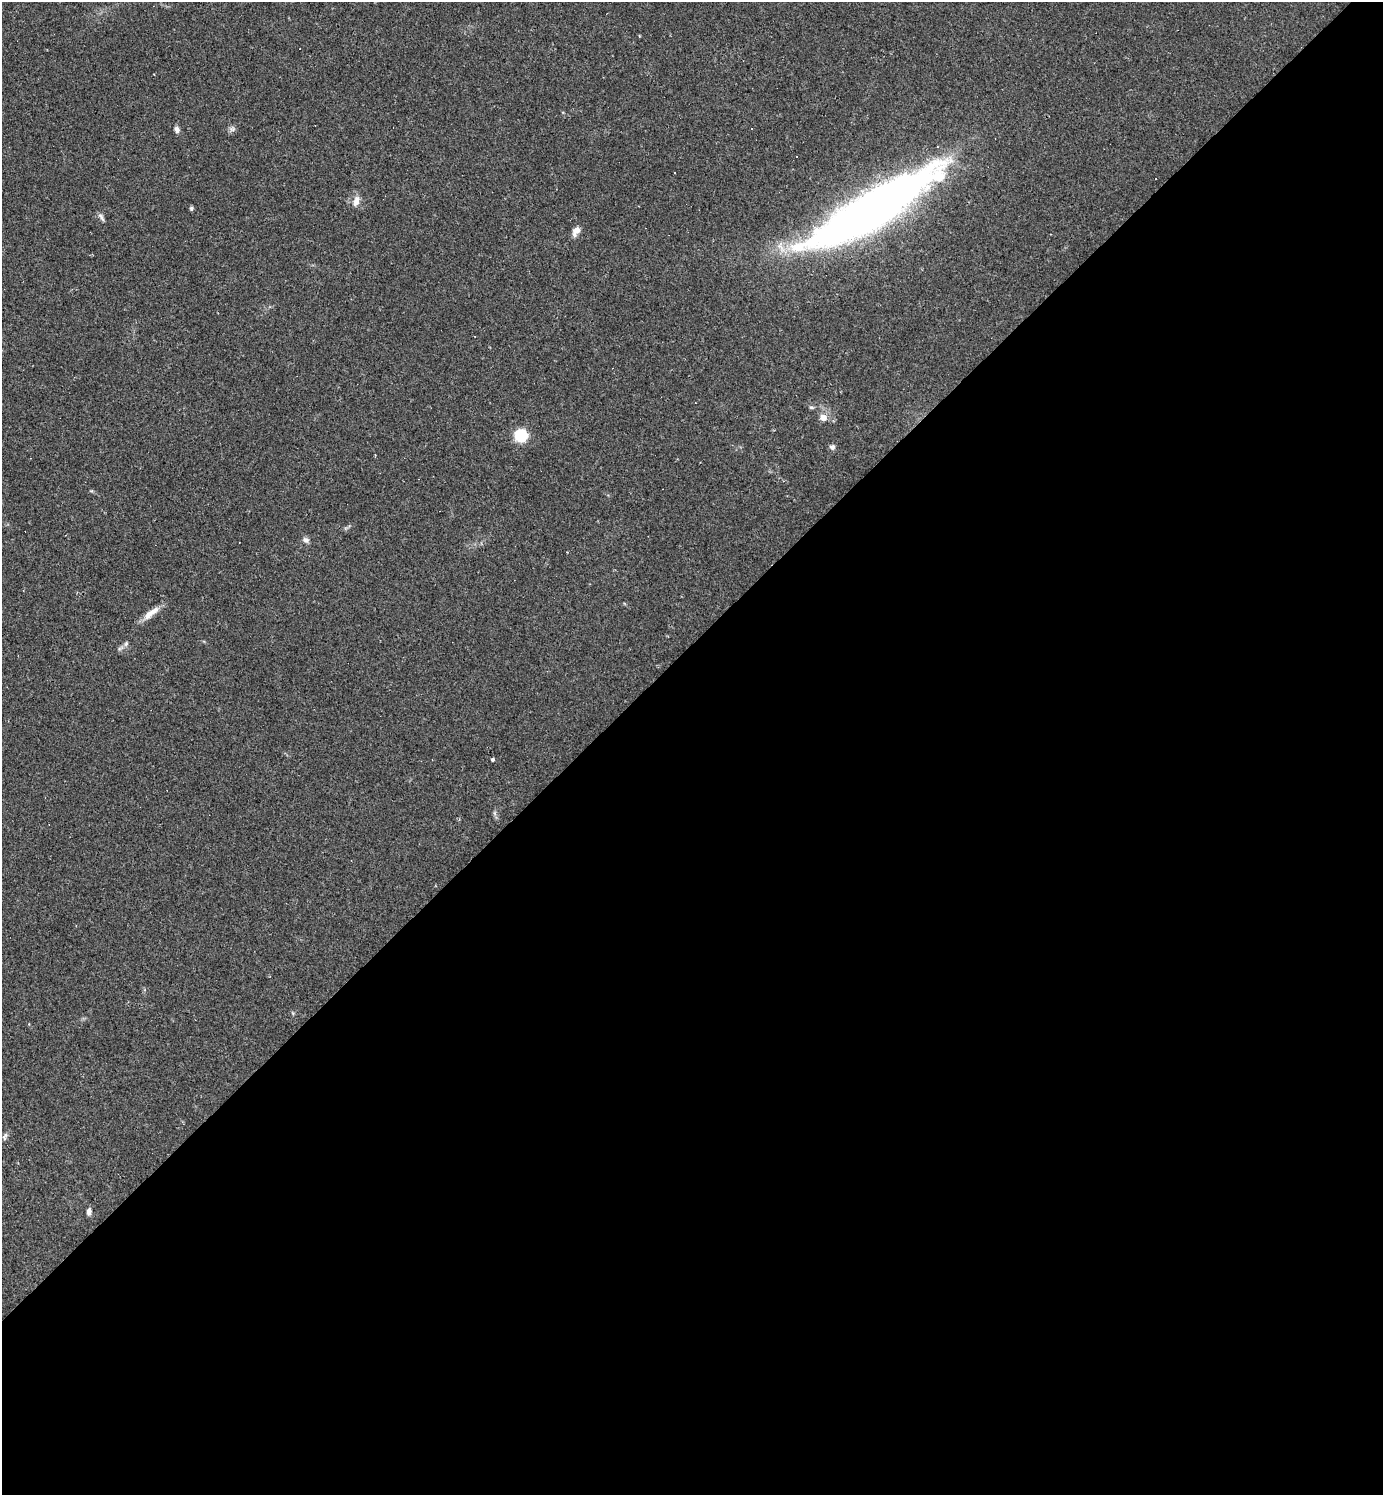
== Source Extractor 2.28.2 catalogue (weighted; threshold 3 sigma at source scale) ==
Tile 15 of 4 x 4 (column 3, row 4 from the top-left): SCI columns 3057-4437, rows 1-1493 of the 5971 x 5973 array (HDU 1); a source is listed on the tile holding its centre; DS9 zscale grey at full resolution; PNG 1385 x 1497 px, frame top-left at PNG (2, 2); no overlay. Shown black and unused: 57% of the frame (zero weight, under 2 of 3 exposures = <1% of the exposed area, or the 3 px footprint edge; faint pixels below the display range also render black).
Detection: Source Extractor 2.28.2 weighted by HDU 2 'WHT'; one run over the whole footprint, this tile lists its part. Background 0.0626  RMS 0.0058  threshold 0.0261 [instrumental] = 3 sigma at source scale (4.5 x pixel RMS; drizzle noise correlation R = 1.50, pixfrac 1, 0.05/0.05 arcsec/px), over >= 5 px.
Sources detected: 26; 1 inside a brighter object's white glare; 6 cosmic-ray / hot-pixel residue — not listed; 1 inside a brighter listed object's ellipse — not listed separately; the other 18 listed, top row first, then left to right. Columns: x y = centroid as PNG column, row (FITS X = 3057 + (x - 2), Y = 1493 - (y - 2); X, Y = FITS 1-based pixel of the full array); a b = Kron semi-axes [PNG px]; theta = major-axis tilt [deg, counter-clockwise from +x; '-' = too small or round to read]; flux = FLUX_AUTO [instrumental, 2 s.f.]
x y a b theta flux
177 130 8 6 -72 2.1
356 201 14 8 72 4.3
875 203 173 28 28 350
191 208 5 5 - 1.1
101 217 12 5 -60 1.7
576 230 9 8 - 3.7
812 407 7 3 -9 0.93
823 417 7 7 - 4.7
521 436 9 9 - 27
832 447 7 6 - 1.8
306 540 8 7 - 2.1
567 552 3 2 - 0.4
151 613 25 8 38 6.8
126 644 8 5 63 1.5
493 759 3 3 - 1.5
494 813 7 4 -89 1.2
5 1136 12 5 67 1.6
89 1212 8 5 83 2.4